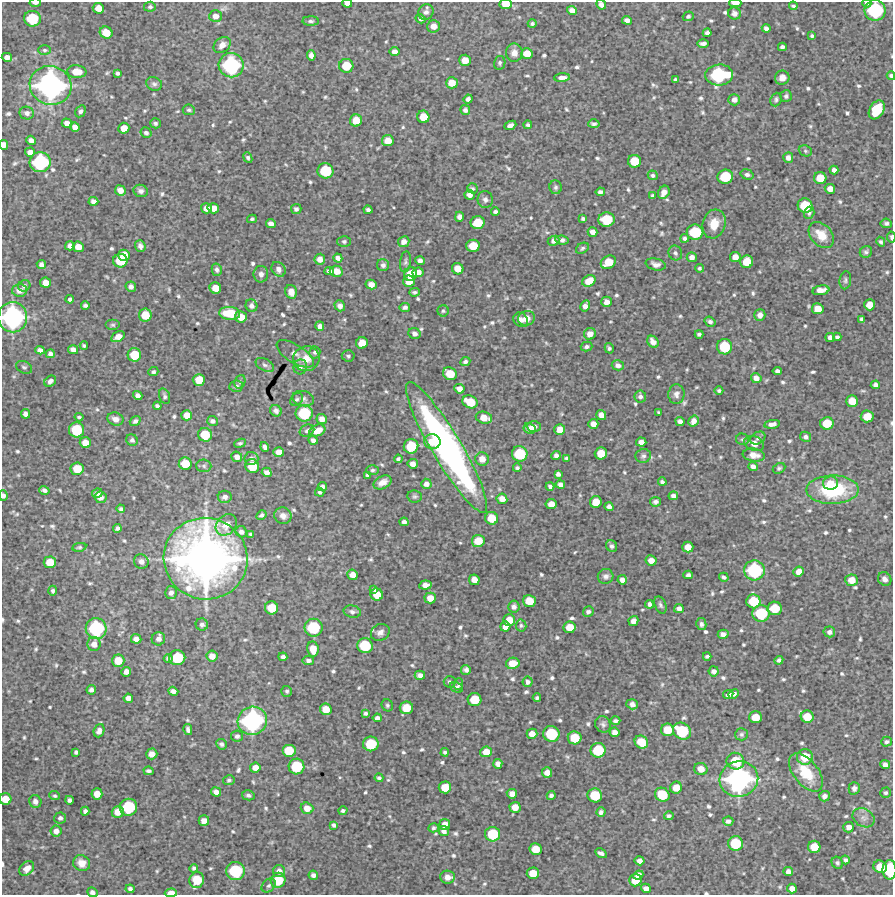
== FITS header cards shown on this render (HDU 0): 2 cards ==
NAXIS1  =                  891 /Length X axis
NAXIS2  =                  893 /Length Y axis

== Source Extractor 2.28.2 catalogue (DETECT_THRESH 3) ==
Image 891 x 893 px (HDU 0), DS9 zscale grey, 1 PNG px = 1 image px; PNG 895 x 897 px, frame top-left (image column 1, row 893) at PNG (2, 2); each listed source drawn as its Kron ellipse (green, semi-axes under 4 px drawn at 4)
Background 4750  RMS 240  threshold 715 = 3 sigma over >= 5 px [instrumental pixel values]
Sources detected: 706; of the 706, the 500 brightest by FLUX_AUTO listed and drawn (206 fainter detections omitted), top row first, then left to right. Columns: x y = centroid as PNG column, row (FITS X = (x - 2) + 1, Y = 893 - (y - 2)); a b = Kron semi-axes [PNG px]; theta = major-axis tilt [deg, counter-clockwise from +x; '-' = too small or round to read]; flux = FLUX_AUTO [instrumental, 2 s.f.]
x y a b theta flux
35 3 6 3 -1 5.4e+04
347 3 5 4 - 6.9e+04
735 3 6 3 -1 1.3e+05
867 3 4 3 - 3.7e+04
506 4 6 5 - 2.2e+05
601 5 5 4 - 5.4e+04
793 6 4 3 - 3.0e+04
150 7 6 5 - 3.4e+04
98 8 6 5 - 1.6e+05
572 10 5 4 - 9.2e+04
875 10 10 10 - 1.1e+06
426 12 8 7 - 6.9e+04
734 13 6 6 - 5.3e+04
215 16 6 6 - 9.3e+04
688 16 5 4 - 3.2e+04
32 19 8 8 - 5.8e+05
421 19 5 4 - 4.6e+04
627 20 5 4 - 6.8e+04
311 21 8 4 0 3.8e+04
532 24 4 4 - 3.5e+04
434 26 6 6 - 1.2e+05
766 28 4 4 - 5.4e+04
106 33 6 6 - 2.5e+05
707 33 4 4 - 4.7e+04
812 36 4 3 - 2.9e+04
703 43 6 4 1 5.5e+04
222 45 9 7 38 1.1e+05
782 47 4 4 - 4.5e+04
44 50 6 5 - 3.1e+04
394 52 5 4 - 7.8e+04
514 53 9 8 - 1.1e+05
527 53 6 5 - 1.9e+05
311 55 5 4 - 7.2e+04
7 57 5 4 - 8.2e+04
465 60 6 5 - 1.7e+05
500 63 7 5 78 3.7e+04
231 65 12 12 - 1.4e+06
346 66 7 7 - 3.4e+05
77 72 9 6 -4 2.4e+05
117 73 4 4 - 3.7e+04
719 75 14 10 4 1.3e+06
891 76 4 3 - 4.0e+04
562 78 8 4 4 7.2e+04
782 78 7 7 - 1.1e+05
675 80 4 3 - 3.4e+04
452 83 6 5 - 1.9e+05
154 84 8 6 -23 4.7e+04
51 85 21 19 -19 3.6e+06
786 96 6 6 - 3.9e+04
468 99 4 4 - 5.5e+04
734 100 6 5 - 8.7e+04
776 100 7 5 69 3.6e+04
189 110 6 5 - 3.4e+04
465 110 5 5 - 5.5e+04
877 110 10 7 60 5.9e+05
81 111 6 5 - 4.1e+04
27 113 7 6 - 5.6e+04
423 117 6 6 - 2.4e+05
356 120 6 6 - 2.2e+05
67 123 5 5 - 1.0e+05
155 123 5 5 - 3.8e+04
594 124 6 4 2 3.8e+04
510 125 6 4 23 7.2e+04
528 125 4 4 - 3.3e+04
75 127 5 4 - 8.3e+04
124 128 5 5 - 1.6e+05
146 133 6 5 - 4.5e+04
31 140 5 4 - 7.5e+04
388 141 6 5 - 1.7e+05
4 145 5 4 - 1.0e+05
805 151 7 5 -22 3.2e+04
30 152 5 4 - 9.2e+04
248 158 5 4 - 3.9e+04
788 158 5 5 - 7.0e+04
634 161 7 6 - 3.5e+05
40 162 10 10 - 1.1e+06
834 170 4 4 - 6.1e+04
325 171 8 7 - 5.8e+05
653 175 5 4 - 3.3e+04
747 175 6 5 - 5.3e+04
725 177 8 7 - 4.9e+05
820 178 6 6 - 2.4e+05
555 187 7 6 - 3.9e+04
472 188 5 5 - 3.0e+04
830 189 5 5 - 1.2e+05
120 190 5 5 - 1.2e+05
141 191 7 6 - 6.1e+04
600 192 4 4 - 4.4e+04
664 192 7 5 58 1.1e+05
469 195 5 5 - 8.0e+04
653 195 4 3 - 2.9e+04
485 200 8 7 - 6.4e+04
93 201 5 4 - 6.9e+04
805 206 7 7 - 4.6e+05
206 208 5 5 - 1.1e+05
213 208 6 5 - 1.3e+05
296 209 5 5 - 4.5e+04
368 210 4 4 - 4.3e+04
495 212 4 4 - 3.9e+04
809 213 6 5 - 4.3e+04
459 217 5 4 - 6.5e+04
252 219 5 4 - 3.0e+04
583 219 4 3 - 3.1e+04
607 220 8 7 - 4.8e+05
478 223 7 6 - 3.5e+05
886 223 5 4 - 3.9e+04
271 224 5 4 - 7.3e+04
714 224 14 11 74 2.4e+05
593 232 5 4 - 8.8e+04
695 232 8 7 - 6.2e+05
821 235 15 10 -50 2.8e+05
891 237 5 3 - 4.3e+04
685 238 4 4 - 4.0e+04
562 240 7 4 -6 5.2e+04
344 241 6 5 - 3.5e+04
554 241 6 5 - 5.8e+04
404 242 6 5 - 8.6e+04
881 242 5 4 - 3.0e+04
70 246 5 4 - 6.4e+04
140 246 6 5 - 6.4e+04
473 246 6 6 - 3.0e+05
78 247 5 5 - 1.5e+05
582 248 7 5 31 3.1e+04
866 252 6 5 - 4.1e+04
675 253 7 6 - 4.8e+04
124 255 6 5 - 2.2e+05
692 257 5 5 - 8.0e+04
735 257 5 5 - 1.3e+05
338 258 5 4 - 6.2e+04
320 259 5 5 - 1.1e+05
120 261 7 6 - 4.0e+05
420 261 5 4 - 7.0e+04
405 262 10 5 83 4.2e+04
608 262 8 6 34 2.9e+05
747 262 6 6 - 2.9e+05
41 264 5 4 - 6.0e+04
656 264 10 6 -13 7.5e+04
383 265 6 6 - 5.4e+04
699 268 4 4 - 3.1e+04
278 269 8 6 -54 7.0e+04
458 269 6 5 - 1.7e+05
217 270 6 5 - 4.5e+04
329 271 5 4 - 5.2e+04
336 271 6 5 - 1.4e+05
418 272 5 5 - 1.2e+05
261 274 8 7 - 6.7e+04
411 274 7 6 - 2.8e+05
845 280 9 6 82 4.0e+04
409 281 6 5 - 2.0e+05
589 281 7 5 31 2.2e+05
46 283 5 5 - 1.4e+05
371 285 5 5 - 1.1e+05
24 286 6 5 - 4.1e+04
131 287 5 5 - 5.6e+04
215 288 6 5 - 1.9e+05
19 290 7 6 - 9.6e+04
821 290 8 5 9 1.5e+05
291 292 7 5 -76 1.3e+05
415 292 5 4 - 3.4e+04
70 299 4 4 - 4.4e+04
607 302 5 5 - 9.0e+04
85 305 4 4 - 3.9e+04
870 305 5 5 - 1.7e+05
251 306 6 5 - 6.2e+04
340 306 6 5 - 7.4e+04
585 306 6 4 61 7.9e+04
405 307 5 4 - 4.3e+04
818 309 6 5 - 2.0e+05
443 311 5 5 - 3.1e+04
230 313 10 6 -6 4.2e+05
145 315 6 6 - 2.8e+05
760 315 6 5 - 8.5e+04
13 317 15 14 - 2.2e+06
241 317 6 5 - 1.9e+05
526 318 8 7 - 1.5e+05
862 319 4 3 - 3.9e+04
521 320 8 6 -45 8.0e+04
710 322 5 5 - 5.0e+04
113 325 7 5 0 3.1e+04
320 326 4 4 - 6.8e+04
415 333 6 5 - 6.2e+04
590 334 6 6 - 1.2e+05
699 334 4 3 - 3.4e+04
118 337 7 5 28 1.4e+05
837 337 4 4 - 3.9e+04
830 338 5 4 - 7.3e+04
653 342 6 5 - 9.9e+04
362 343 6 5 - 2.1e+05
84 346 4 3 - 3.1e+04
587 346 6 5 - 3.7e+04
725 347 7 7 - 5.1e+05
609 348 5 4 - 3.5e+04
40 350 5 4 - 6.4e+04
73 350 5 4 - 8.4e+04
315 352 6 5 - 4.0e+04
50 354 4 4 - 5.3e+04
295 354 21 9 -32 1.2e+05
134 355 7 6 - 3.5e+05
348 356 6 5 - 3.6e+04
306 359 13 12 - 2.3e+05
465 362 5 4 - 3.9e+04
265 365 10 6 -28 4.8e+04
618 365 6 5 - 6.0e+04
24 367 8 6 -26 3.6e+04
300 367 7 6 - 4.6e+04
777 371 4 4 - 4.9e+04
153 372 5 4 - 3.3e+04
450 374 7 6 - 2.9e+05
756 378 5 5 - 8.2e+04
199 380 6 6 - 2.4e+05
50 381 6 5 - 5.5e+04
240 382 7 5 68 3.5e+04
875 385 4 4 - 5.9e+04
236 386 7 5 5 4.0e+04
459 389 5 4 - 9.6e+04
719 391 4 4 - 3.0e+04
676 394 10 8 83 7.3e+04
138 396 5 4 - 6.5e+04
164 396 8 5 -73 4.0e+04
640 396 6 5 - 5.2e+04
297 399 7 5 43 3.3e+04
303 399 11 7 -13 6.7e+04
852 401 6 5 - 2.2e+05
470 402 8 6 -25 3.4e+05
157 406 4 4 - 3.4e+04
276 411 6 5 - 6.0e+04
304 413 8 8 - 6.8e+05
659 413 4 3 - 2.9e+04
26 414 5 4 - 6.9e+04
187 415 5 5 - 1.4e+05
601 415 5 5 - 1.1e+05
867 416 6 6 - 2.5e+05
79 417 4 3 - 3.0e+04
484 418 8 6 -14 1.8e+05
115 419 8 6 -19 9.2e+04
322 419 5 5 - 9.7e+04
135 421 6 4 38 4.9e+04
212 421 5 5 - 4.9e+04
680 421 5 4 - 6.6e+04
694 421 6 5 - 8.3e+04
827 423 6 6 - 3.3e+05
593 424 5 5 - 1.0e+05
772 424 8 4 10 7.0e+04
534 427 7 5 -2 8.5e+04
530 428 6 5 - 6.8e+04
76 430 7 7 - 5.4e+05
560 430 5 5 - 1.6e+05
307 431 7 6 - 4.7e+04
317 431 8 5 21 1.9e+05
205 435 7 7 - 3.7e+05
806 437 6 5 - 5.0e+04
758 438 8 5 32 5.1e+04
743 439 6 5 - 3.3e+04
132 440 6 5 - 4.4e+04
313 440 5 4 - 5.8e+04
432 442 8 7 - 2.2e+05
641 442 5 4 - 8.7e+04
85 443 6 5 - 1.7e+05
240 443 6 4 23 3.1e+04
754 444 10 7 -22 1.3e+05
411 446 7 7 - 4.6e+05
265 447 5 4 - 4.8e+04
447 448 75 14 -59 6.6e+06
279 452 5 5 - 1.2e+05
601 453 6 6 - 2.6e+05
520 454 8 7 - 5.7e+05
556 455 4 4 - 6.1e+04
754 455 11 6 -6 1.3e+05
643 456 8 7 - 4.5e+04
237 457 5 5 - 8.1e+04
251 458 7 6 - 4.7e+04
566 458 4 3 - 3.1e+04
398 459 4 3 - 3.1e+04
482 459 7 6 - 1.3e+05
185 464 6 6 - 2.8e+05
413 464 5 5 - 1.0e+05
204 466 7 6 - 3.9e+04
252 466 7 7 - 3.7e+05
753 466 5 4 - 6.6e+04
517 468 4 3 - 3.6e+04
779 468 7 5 28 3.0e+04
77 469 6 6 - 2.8e+05
372 470 6 5 - 3.2e+04
267 472 5 4 - 8.2e+04
558 474 4 4 - 5.2e+04
367 475 4 4 - 3.3e+04
383 482 9 6 27 1.1e+05
662 482 4 3 - 3.4e+04
830 483 8 6 8 1.5e+05
426 484 5 5 - 7.8e+04
560 485 5 4 - 6.2e+04
322 487 5 4 - 5.6e+04
550 487 4 3 - 4.2e+04
44 490 5 4 - 4.3e+04
833 490 26 14 1 1.4e+06
320 492 4 4 - 3.1e+04
97 493 5 4 - 5.9e+04
3 496 5 4 - 6.0e+04
415 496 7 6 - 3.5e+04
673 496 5 4 - 6.0e+04
100 497 6 5 - 9.3e+04
225 497 7 6 - 6.3e+04
502 499 5 5 - 1.3e+05
596 502 6 6 - 2.3e+05
655 502 5 4 - 4.6e+04
551 504 5 5 - 1.3e+05
609 507 4 4 - 5.9e+04
121 509 4 4 - 3.1e+04
261 515 5 4 - 3.7e+04
283 516 9 8 - 9.3e+04
492 518 6 6 - 2.9e+05
404 522 4 4 - 5.5e+04
226 525 12 9 47 1.9e+05
117 528 4 4 - 4.3e+04
241 532 6 5 - 5.8e+04
251 534 4 3 - 3.1e+04
478 541 6 6 - 2.4e+05
612 546 6 5 - 4.2e+04
79 547 7 4 11 2.9e+04
688 547 5 5 - 1.5e+05
206 559 42 41 - 1.1e+07
651 560 5 5 - 1.2e+05
141 561 7 7 - 8.2e+04
50 562 6 6 - 2.6e+05
754 570 10 10 - 1.1e+06
799 572 5 5 - 1.2e+05
353 575 5 5 - 1.3e+05
688 575 5 4 - 4.8e+04
606 576 8 7 - 5.8e+04
724 577 5 4 - 3.8e+04
885 579 7 6 - 7.3e+04
474 580 5 5 - 1.3e+05
622 580 4 4 - 7.7e+04
851 580 6 6 - 1.8e+05
425 585 6 4 6 9.1e+04
374 589 4 4 - 4.0e+04
53 591 5 4 - 3.8e+04
171 593 6 6 - 6.5e+04
377 595 6 6 - 2.2e+05
430 598 5 5 - 1.5e+05
529 601 6 6 - 2.5e+05
753 601 7 7 - 4.5e+05
649 604 4 3 - 4.6e+04
660 605 9 5 -69 4.1e+04
514 607 6 5 - 5.8e+04
272 608 6 6 - 3.0e+05
774 608 7 6 - 3.7e+05
679 609 5 4 - 7.3e+04
352 612 8 6 -13 5.3e+04
588 612 5 5 - 4.0e+04
761 614 9 8 - 6.7e+05
509 620 6 6 - 2.0e+05
633 621 5 4 - 7.7e+04
202 624 6 6 - 5.9e+04
701 624 6 5 - 4.8e+04
521 625 6 5 - 3.1e+04
505 627 5 5 - 1.0e+05
570 627 6 6 - 2.1e+05
96 628 10 10 - 1.1e+06
313 628 9 9 - 7.2e+05
380 632 10 8 29 8.7e+04
829 632 6 5 - 6.5e+04
723 634 5 4 - 6.4e+04
136 639 5 4 - 8.9e+04
158 639 7 6 - 7.2e+04
94 644 7 6 - 1.0e+05
365 646 8 7 - 5.6e+05
313 649 7 5 -81 2.1e+05
212 656 5 5 - 1.3e+05
707 656 4 3 - 3.2e+04
283 657 4 3 - 4.4e+04
168 658 4 3 - 3.5e+04
177 658 8 7 - 5.4e+05
308 660 6 4 -7 5.1e+04
779 660 4 4 - 3.9e+04
118 661 6 6 - 2.4e+05
513 663 7 5 12 2.1e+05
466 670 5 5 - 4.9e+04
714 671 5 5 - 6.2e+04
126 672 5 5 - 8.7e+04
420 675 5 4 - 7.1e+04
450 682 6 5 - 3.1e+04
528 682 5 5 - 4.8e+04
459 684 5 4 - 3.2e+04
456 687 7 5 -26 3.1e+04
91 690 5 4 - 5.8e+04
173 691 5 4 - 6.2e+04
287 691 5 5 - 3.0e+04
734 694 5 4 - 6.3e+04
728 695 5 4 - 7.4e+04
128 698 4 4 - 8.2e+04
537 698 4 3 - 3.3e+04
474 700 7 6 - 3.6e+05
632 704 6 5 - 6.1e+04
387 705 6 5 - 3.2e+04
406 708 6 6 - 2.8e+05
326 709 6 5 - 2.0e+05
366 713 4 3 - 3.4e+04
755 717 6 6 - 2.3e+05
807 717 6 6 - 2.7e+05
377 718 4 4 - 4.9e+04
252 721 15 14 - 2.0e+06
615 721 5 3 - 3.8e+04
603 724 8 7 - 5.0e+04
188 729 5 4 - 4.2e+04
667 730 6 6 - 2.8e+05
99 731 7 5 69 6.8e+04
682 731 9 8 - 6.7e+05
614 732 5 5 - 8.6e+04
532 734 5 5 - 1.2e+05
551 734 8 8 - 6.5e+05
741 734 6 6 - 3.6e+04
237 736 6 5 - 4.3e+04
575 738 7 6 - 3.3e+05
641 742 7 6 - 3.2e+05
887 742 5 5 - 3.3e+04
221 744 5 5 - 4.9e+04
371 744 8 7 - 5.0e+05
598 750 7 7 - 5.2e+05
289 751 7 6 - 3.4e+05
76 752 4 4 - 3.7e+04
445 752 4 3 - 3.1e+04
486 752 6 5 - 1.7e+05
152 754 6 5 - 9.0e+04
805 757 8 8 - 3.5e+05
735 761 9 8 - 4.1e+05
498 764 5 4 - 7.3e+04
885 765 5 4 - 6.8e+04
296 767 8 8 - 5.7e+05
255 768 5 5 - 1.0e+05
701 769 6 6 - 1.5e+05
148 771 5 4 - 4.0e+04
806 772 22 12 -52 5.2e+05
547 773 5 5 - 1.1e+05
379 778 4 3 - 3.4e+04
739 779 19 17 14 3.0e+06
229 780 6 5 - 3.0e+04
445 787 6 6 - 2.6e+05
676 788 6 5 - 1.8e+05
854 788 6 5 - 5.9e+04
216 792 5 4 - 8.8e+04
886 793 5 5 - 3.2e+04
97 794 5 5 - 1.4e+05
512 794 5 5 - 1.1e+05
248 795 6 5 - 4.1e+04
551 795 4 4 - 4.2e+04
595 795 7 7 - 4.3e+05
662 795 7 6 - 4.3e+05
55 796 5 4 - 2.9e+04
824 796 5 5 - 6.7e+04
5 799 6 5 - 2.1e+05
69 800 4 4 - 4.2e+04
35 801 6 6 - 7.5e+04
128 807 9 8 - 7.0e+05
515 807 5 5 - 1.5e+05
307 808 6 5 - 1.4e+05
85 811 4 4 - 5.2e+04
343 811 4 4 - 3.3e+04
118 812 6 5 - 1.6e+05
601 812 5 4 - 5.2e+04
669 816 5 4 - 3.7e+04
60 818 6 6 - 5.5e+04
863 818 11 9 -31 1.1e+05
204 821 5 5 - 1.1e+05
728 821 5 4 - 5.0e+04
445 824 5 5 - 1.4e+05
334 825 4 3 - 3.6e+04
849 827 5 5 - 8.7e+04
434 828 5 4 - 3.0e+04
56 831 5 5 - 8.5e+04
444 831 5 5 - 6.4e+04
493 834 7 7 - 5.1e+05
735 843 7 7 - 5.2e+05
814 847 6 6 - 2.4e+05
536 849 6 6 - 2.2e+05
601 853 6 4 -29 5.6e+04
845 860 4 4 - 4.3e+04
640 861 5 4 - 8.4e+04
82 863 9 7 -35 1.4e+05
837 863 6 5 - 3.4e+04
880 867 7 6 - 2.4e+05
27 868 8 6 44 1.2e+05
194 868 4 4 - 3.8e+04
889 870 10 7 -89 7.7e+05
235 871 9 9 - 8.2e+05
279 871 6 6 - 9.3e+04
788 872 5 4 - 6.8e+04
533 873 6 6 - 2.3e+05
313 875 5 4 - 6.7e+04
638 875 5 4 - 1.0e+05
447 877 7 6 - 1.1e+05
197 880 8 7 - 3.7e+05
278 880 7 7 - 4.1e+05
635 880 6 6 - 2.4e+05
269 885 8 6 42 3.5e+04
646 888 5 4 - 8.0e+04
792 888 5 4 - 1.0e+05
130 889 4 4 - 4.2e+04
92 892 5 4 - 5.9e+04
171 893 6 4 2 1.4e+05
At the frame edge (FLAGS 8, measured only in part): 16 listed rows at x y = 35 3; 347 3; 735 3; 867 3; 506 4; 601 5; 875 10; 891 76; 4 145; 891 237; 13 317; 3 496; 5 799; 889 870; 92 892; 171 893
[206 fainter detections neither listed nor drawn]

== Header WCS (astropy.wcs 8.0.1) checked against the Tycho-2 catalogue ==
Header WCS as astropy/WCSLIB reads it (CRVAL/CRPIX/CD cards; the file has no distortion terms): RA---TAN/DEC--TAN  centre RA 21:20:17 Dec -01:41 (320.07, -1.68 deg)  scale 1.01 arcsec/px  FOV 15.0' x 15.0'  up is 0 deg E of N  parity normal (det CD < 0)
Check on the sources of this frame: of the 60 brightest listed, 5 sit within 1.5 arcsec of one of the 5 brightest Tycho-2 stars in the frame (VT <= 12.22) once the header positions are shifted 0.13 arcsec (0.02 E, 0.13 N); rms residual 0.48 arcsec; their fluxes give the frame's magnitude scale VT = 27.30 - 2.5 log10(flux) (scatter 0.28 mag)
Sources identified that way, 5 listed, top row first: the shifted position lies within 1.5 arcsec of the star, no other Tycho-2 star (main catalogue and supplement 1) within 3.0 arcsec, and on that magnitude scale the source's flux lands within +1.5 / -3 mag of the star's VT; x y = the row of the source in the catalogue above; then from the Tycho-2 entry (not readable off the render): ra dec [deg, ICRS J2000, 3 dp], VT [Tycho-2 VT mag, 2 dp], TYC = Tycho-2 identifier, HIP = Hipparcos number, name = IAU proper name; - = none
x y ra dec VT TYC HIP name
231 65 320.133 -1.577 12.22 5194-842-1 - -
13 317 320.195 -1.648 11.18 5194-53-1 - -
206 559 320.140 -1.715 8.66 5194-147-1 - -
252 721 320.127 -1.761 11.94 5194-256-1 - -
739 779 319.991 -1.777 11.10 5194-309-1 - -